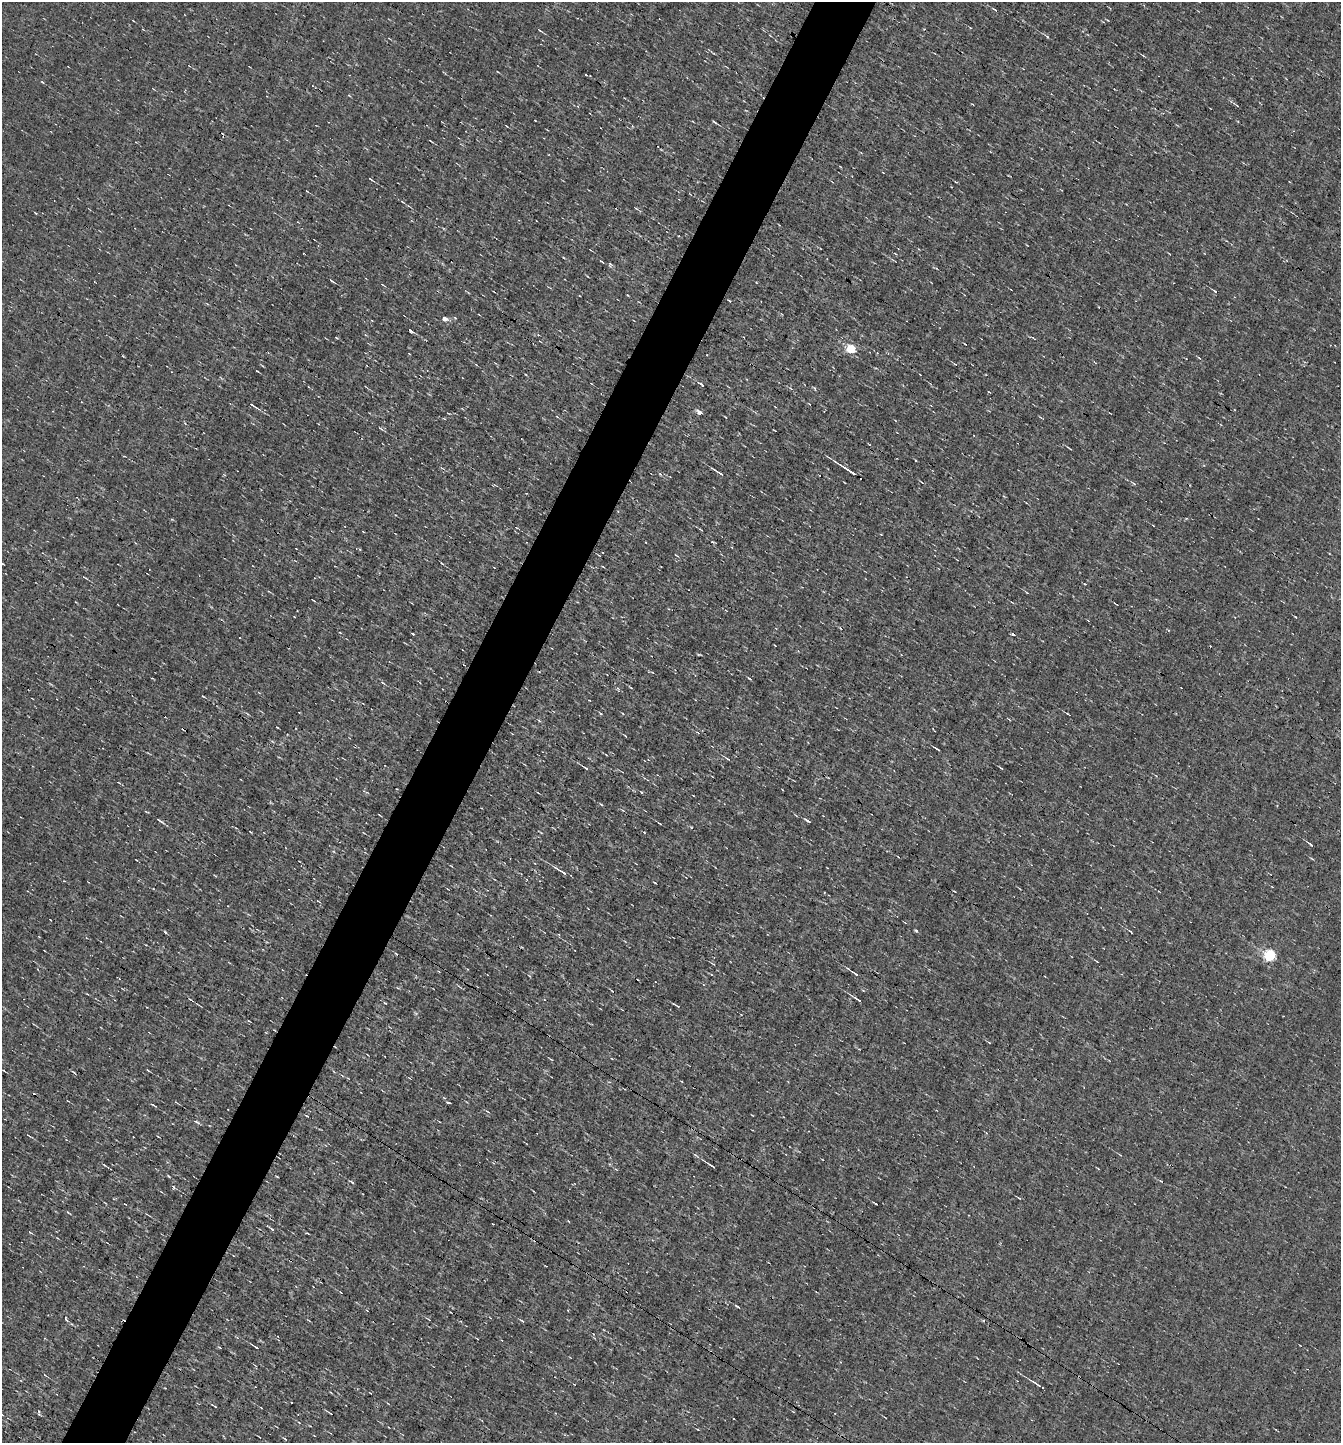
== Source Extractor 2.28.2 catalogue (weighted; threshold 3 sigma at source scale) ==
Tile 7 of 4 x 4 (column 3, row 2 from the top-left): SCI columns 2816-4154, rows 2885-4325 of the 5770 x 5767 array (HDU 1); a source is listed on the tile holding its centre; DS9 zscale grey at full resolution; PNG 1343 x 1445 px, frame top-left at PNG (2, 2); no overlay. Shown black and unused: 5% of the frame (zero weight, under 3 of 4 exposures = <1% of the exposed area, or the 3 px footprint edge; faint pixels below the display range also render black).
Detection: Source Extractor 2.28.2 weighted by HDU 2 'WHT'; one run over the whole footprint, this tile lists its part. Background -6.74e-04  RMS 0.038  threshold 0.171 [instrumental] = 3 sigma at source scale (4.5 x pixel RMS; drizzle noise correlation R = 1.50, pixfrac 1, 0.05/0.05 arcsec/px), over >= 5 px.
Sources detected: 86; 10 cosmic-ray / hot-pixel residue — not listed; the other 76 listed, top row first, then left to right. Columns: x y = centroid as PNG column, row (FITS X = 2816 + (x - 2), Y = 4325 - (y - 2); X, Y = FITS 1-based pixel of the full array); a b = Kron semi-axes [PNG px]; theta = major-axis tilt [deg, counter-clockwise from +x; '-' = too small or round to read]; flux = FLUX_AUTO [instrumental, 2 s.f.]
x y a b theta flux
539 30 5 3 - 3.9
1047 36 6 4 -50 6.1
1237 106 5 3 - 4.5
714 122 5 2 - 5.5
431 141 4 2 - 3
370 179 7 2 -35 4.2
636 208 5 3 - 3.6
36 213 3 2 - 2.6
610 264 7 4 -65 6
332 281 6 2 -39 5
94 282 3 2 - 3.2
1215 291 6 3 -37 4.6
445 318 4 4 - 39
411 331 5 3 - 5.4
851 349 5 5 - 220
257 371 3 2 - 3.6
702 385 3 3 - 110
253 405 11 3 -35 7.5
699 412 6 4 -28 19
557 417 4 3 - 2.7
381 429 6 3 -22 4.6
1070 448 5 2 - 3.7
916 461 2 2 - 3.4
848 470 25 3 -33 37
719 472 18 3 -32 13
1134 484 6 3 -21 4.8
85 578 8 2 -26 4.6
269 592 5 3 - 3.3
313 600 4 2 - 2.4
1013 634 4 3 - 5
463 664 3 2 - 3.4
749 678 5 3 - 3.6
383 683 6 3 -36 4.4
203 696 4 2 - 3
1068 714 4 2 - 4.4
539 721 5 3 - 3.8
277 727 3 2 - 2.2
938 749 6 2 -40 5
727 759 7 3 -37 5.5
585 768 7 3 -36 6.5
642 792 3 3 - 17
601 804 5 3 - 3.5
380 815 4 2 - 3.5
160 821 11 3 -32 9.5
808 821 8 2 -28 6.1
660 823 4 2 - 3.1
1310 844 6 3 -37 5.5
561 871 20 3 -32 18
318 901 4 2 - 2.6
916 930 4 3 - 6.5
1130 932 6 2 -49 4.2
1270 955 6 5 - 390
855 974 11 4 -30 11
190 999 4 3 - 3.7
857 999 13 3 -33 10
385 1003 3 3 - 3
678 1006 6 3 -36 4.7
989 1042 4 3 - 2.8
551 1059 5 3 - 3.3
148 1070 3 2 - 3.4
449 1103 4 3 - 4
487 1111 5 3 - 3.4
29 1136 6 2 -43 3.3
712 1166 9 2 -33 8.7
352 1182 7 3 -34 4.4
173 1187 6 4 -40 5.6
1019 1198 5 3 - 3.5
273 1229 3 3 - 16
30 1232 5 3 - 3.4
737 1306 6 2 -34 5.3
522 1321 6 3 -29 4.4
219 1347 4 3 - 3.3
255 1347 10 2 -31 6.2
1036 1384 20 3 -32 17
215 1406 6 2 -28 4.2
299 1422 4 3 - 2.6
Unlisted compact peaks at least as high as the median listed source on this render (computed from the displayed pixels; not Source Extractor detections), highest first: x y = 413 634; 165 932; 39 1411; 197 1122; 66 1319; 455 318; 660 474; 42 82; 168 1176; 601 261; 1001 768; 644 832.